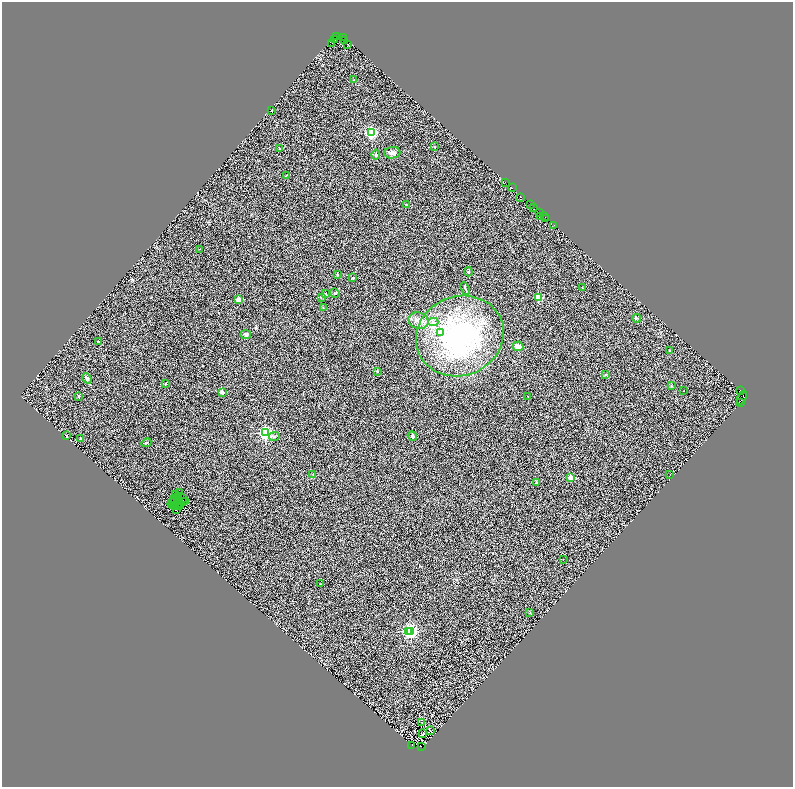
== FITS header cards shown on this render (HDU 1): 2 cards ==
NAXIS1  =                 1582
NAXIS2  =                 1570

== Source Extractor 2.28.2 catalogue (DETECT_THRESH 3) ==
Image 1582 x 1570 px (HDU 1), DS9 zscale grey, zoomed out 1/2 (1 PNG px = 2 x 2 image px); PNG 795 x 789 px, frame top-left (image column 2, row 1570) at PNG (2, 2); each listed source drawn as its Kron ellipse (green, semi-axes under 4 px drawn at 4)
Background 0.666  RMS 0.5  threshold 1.51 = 3 sigma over >= 5 px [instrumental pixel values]
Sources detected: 130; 38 cannot appear on this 1/2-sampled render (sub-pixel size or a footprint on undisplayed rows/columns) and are neither listed nor drawn; the other 92 listed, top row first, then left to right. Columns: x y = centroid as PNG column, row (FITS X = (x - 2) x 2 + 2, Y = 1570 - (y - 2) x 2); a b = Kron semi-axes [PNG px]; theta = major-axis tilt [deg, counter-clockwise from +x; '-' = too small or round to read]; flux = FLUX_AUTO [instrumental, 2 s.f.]
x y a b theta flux
336 37 2 2 - 280
344 37 3 1 - 110
334 39 2 1 - 1000
344 40 2 1 - 110
331 43 2 2 - 1600
347 44 2 1 - 110
354 80 3 2 - 47
272 110 2 2 - 120
371 133 3 3 - 21000
435 147 2 2 - 35
280 149 4 3 - 120
392 153 8 5 4 310
376 155 5 4 - 130
287 175 2 2 - 32
506 182 3 1 - 45
512 188 2 1 - 99
521 197 2 1 - 180
406 204 3 2 - 55
530 204 2 1 - 240
534 207 3 1 - 85
539 212 3 1 - 310
540 216 3 1 - 43
545 217 3 1 - 510
545 219 3 1 - 470
553 225 3 1 - 71
200 249 2 2 - 28
469 272 4 3 - 100
337 274 3 2 - 89
353 278 2 2 - 310
465 288 7 2 -69 110
582 288 2 2 - 55
335 293 5 2 - 68
326 294 3 3 - 74
321 297 2 2 - 270
538 297 3 3 - 5200
238 299 2 2 - 1700
323 307 2 2 - 60
636 318 4 3 - 100
418 321 10 8 -20 600
433 322 5 3 - 190
441 332 3 3 - 600
246 334 5 4 - 150
460 336 45 39 23 19000
98 341 2 2 - 41
518 346 5 5 - 470
669 351 2 2 - 270
377 371 3 3 - 52
606 375 2 2 - 380
87 378 5 4 - 220
166 383 4 3 - 89
672 386 3 3 - 100
740 390 2 1 - 230
684 391 2 1 - 43
222 392 2 2 - 1300
78 396 3 2 - 74
528 396 2 2 - 28
742 398 7 2 62 360
740 403 2 1 - 130
265 433 3 3 - 26000
66 435 2 2 - 600
274 436 5 3 - 140
412 436 5 3 - 210
80 439 2 2 - 280
146 443 5 2 - 79
313 474 3 2 - 55
670 474 2 1 - 65
571 477 2 2 - 1900
537 482 3 2 - 49
179 493 3 2 - 50
175 494 2 1 - 26
178 496 4 2 - 13
182 498 2 1 - 13
173 499 2 1 - 53
177 499 2 1 - 26
183 501 2 1 - 30
185 501 2 1 - 34
173 503 5 1 - 65
177 505 4 1 - 14
180 505 4 1 - 42
172 506 2 1 - 27
175 506 2 1 - 23
177 510 3 2 - 86
563 559 2 2 - 31
321 584 3 2 - 61
530 613 3 2 - 53
408 631 3 2 - 7300
410 631 3 3 - 20000
422 723 3 2 - 43
430 730 2 1 - 25
422 733 3 1 - 34
412 745 2 1 - 75
421 747 3 1 - 1200
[38 sub-pixel or undisplayed-footprint detections neither listed nor drawn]